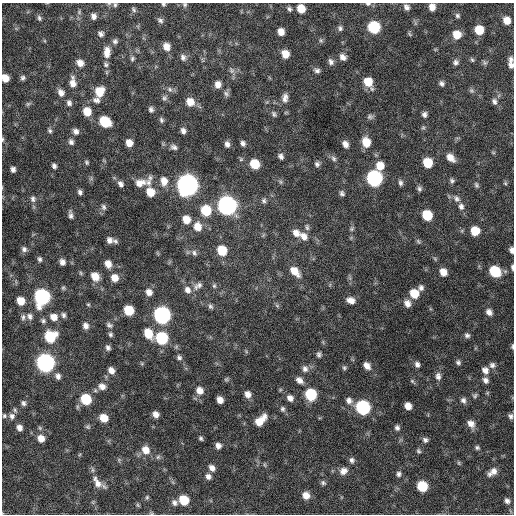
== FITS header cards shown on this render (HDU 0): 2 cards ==
NAXIS1  =                  512 / Axis length
NAXIS2  =                  512 / Axis length

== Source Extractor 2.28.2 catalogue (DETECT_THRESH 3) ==
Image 512 x 512 px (HDU 0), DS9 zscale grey, 1 PNG px = 1 image px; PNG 516 x 516 px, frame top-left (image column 1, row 512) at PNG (2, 3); no overlay
Background 364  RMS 21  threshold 61.6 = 3 sigma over >= 5 px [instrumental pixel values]
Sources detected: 233; all 233 listed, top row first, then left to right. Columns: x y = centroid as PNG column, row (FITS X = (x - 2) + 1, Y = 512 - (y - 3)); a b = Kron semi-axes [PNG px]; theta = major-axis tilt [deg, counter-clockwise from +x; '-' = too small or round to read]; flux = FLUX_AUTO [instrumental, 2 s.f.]
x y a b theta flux
109 4 6 4 -18 1.9e+03
163 4 5 4 - 2.0e+03
368 4 8 5 0 2.7e+03
115 5 6 5 - 2.2e+03
185 5 6 6 - 2.5e+03
406 7 7 5 -50 4.9e+03
432 7 6 6 - 1.0e+04
134 9 8 5 -60 2.7e+03
289 9 6 5 - 3.1e+03
301 9 7 6 - 2.1e+04
79 12 5 5 - 2.0e+03
94 16 6 6 - 5.6e+03
457 16 6 5 - 2.8e+03
39 18 8 5 -71 3.2e+03
160 20 8 7 - 3.9e+03
507 20 7 6 - 1.6e+04
374 27 8 7 - 9.6e+04
340 28 7 6 - 3.3e+03
479 30 7 7 - 2.9e+04
281 32 6 6 - 1.1e+04
101 34 6 6 - 4.2e+03
409 34 6 4 -69 1.8e+03
457 35 7 7 - 1.8e+04
321 40 6 5 - 2.5e+03
115 41 6 6 - 3.6e+03
166 46 8 7 - 1.2e+04
107 52 13 8 87 1.2e+04
285 54 7 6 - 1.5e+04
183 57 9 7 -68 5.2e+03
343 57 9 7 -43 6.9e+03
132 58 6 5 - 2.8e+03
511 59 8 6 83 4.4e+03
472 60 7 4 -62 2.1e+03
331 62 8 6 -67 5.0e+03
456 62 7 6 - 4.1e+03
80 63 8 6 -50 9.7e+03
485 63 7 6 - 2.6e+03
106 65 7 6 - 3.0e+03
511 65 8 6 -80 5.8e+03
317 70 8 5 -17 4.1e+03
232 71 8 6 -89 4.4e+03
5 78 7 6 - 1.4e+04
23 78 6 5 - 3.5e+03
73 82 13 7 -88 1.1e+04
368 82 10 7 -61 2.3e+04
441 83 6 6 - 3.9e+03
218 84 8 7 - 8.8e+03
170 89 7 6 - 3.8e+03
99 91 9 8 - 2.8e+04
471 91 7 5 -34 2.8e+03
61 93 9 7 -62 7.3e+03
226 94 9 7 -41 3.9e+03
164 98 8 7 - 3.5e+03
285 98 12 7 84 7.3e+03
96 100 10 7 -14 5.5e+03
494 101 8 6 -69 4.3e+03
190 102 9 8 - 1.5e+04
69 103 7 6 - 4.4e+03
28 104 7 5 44 2.5e+03
151 109 6 6 - 3.7e+03
87 111 8 7 - 2.1e+04
274 114 8 5 -57 3.1e+03
424 114 6 6 - 4.4e+03
370 117 8 6 -9 3.4e+03
161 120 7 5 -72 3.1e+03
105 122 9 7 -39 5.2e+04
50 131 6 5 - 2.9e+03
76 131 7 6 - 5.7e+03
183 131 6 5 - 5.1e+03
3 139 7 3 89 1.8e+03
71 142 7 6 - 4.3e+03
366 142 10 8 -76 2.1e+04
129 143 7 6 - 1.1e+04
243 143 6 5 - 4.4e+03
227 144 7 6 - 5.5e+03
345 144 7 6 - 7.7e+03
174 147 9 6 -21 4.6e+03
493 152 6 4 -19 1.6e+03
281 156 7 5 -52 4.2e+03
450 158 10 7 -44 1.2e+04
334 159 8 6 -47 3.9e+03
87 162 6 4 -56 2.2e+03
428 163 8 7 - 3.2e+04
254 164 8 7 - 3.2e+04
317 164 6 6 - 3.7e+03
54 166 7 5 -70 3.7e+03
380 166 9 8 - 1.8e+04
13 169 6 5 - 5.2e+03
374 178 9 8 - 3.1e+05
164 181 11 8 -85 1.3e+04
452 181 7 5 -23 2.9e+03
148 182 11 9 -74 9.5e+03
281 182 6 4 -89 2.3e+03
140 183 15 10 12 1.5e+04
400 183 8 5 -79 3.7e+03
505 183 5 4 - 1.8e+03
120 184 8 6 -46 5.1e+03
187 185 9 9 - 1.2e+06
476 185 7 5 -71 2.8e+03
419 189 7 6 - 3.4e+03
80 192 6 5 - 3.9e+03
150 192 8 7 - 2.2e+04
342 193 7 6 - 3.6e+03
33 199 9 7 -81 5.3e+03
456 199 11 8 -47 6.2e+03
264 201 7 6 - 3.2e+03
227 206 9 8 - 6.7e+05
461 206 9 7 -84 5.9e+03
103 207 8 6 -73 3.9e+03
206 210 9 8 - 4.7e+04
71 215 9 5 -81 4.6e+03
427 215 8 7 - 4.4e+04
186 219 9 8 - 1.6e+04
197 227 10 9 - 1.7e+04
307 227 9 5 -82 3.5e+03
352 229 7 5 47 2.4e+03
475 231 7 7 - 2.7e+04
296 233 10 9 - 1.1e+04
304 236 11 8 -48 1.0e+04
109 240 7 6 - 6.2e+03
115 241 7 5 -39 3.3e+03
418 241 9 4 -55 2.3e+03
24 249 8 8 - 5.0e+03
222 250 8 7 - 3.8e+04
511 250 6 4 -76 5.1e+03
194 253 9 7 -54 4.4e+03
40 259 7 5 -67 3.4e+03
62 262 6 6 - 6.7e+03
108 264 8 6 -65 1.1e+04
512 267 6 3 -84 2.9e+03
295 271 13 8 -47 1.9e+04
495 271 8 7 - 6.2e+04
443 272 7 6 - 1.3e+04
95 276 10 8 -55 1.6e+04
115 278 8 8 - 1.3e+04
198 286 13 8 35 7.2e+03
214 286 7 5 76 2.6e+03
63 288 6 5 - 2.1e+03
421 288 7 6 - 4.8e+03
187 290 10 8 -56 8.5e+03
149 292 8 7 - 8.7e+03
414 293 8 7 - 2.8e+04
42 297 9 8 - 3.2e+05
351 300 9 7 -20 9.4e+03
21 301 7 6 - 2.0e+04
407 303 9 7 -67 9.2e+03
88 304 5 4 - 1.6e+03
210 306 8 6 -55 3.4e+03
277 306 7 4 -2 2.3e+03
129 310 7 7 - 4.1e+04
489 312 8 6 -51 7.1e+03
63 315 7 6 - 3.9e+03
162 315 9 8 - 4.3e+05
30 316 9 7 -71 5.5e+03
23 317 9 5 83 3.6e+03
54 317 9 8 - 1.2e+04
43 321 7 6 - 3.5e+03
109 325 9 6 -24 4.1e+03
86 326 8 6 -76 6.8e+03
148 333 11 7 -61 2.6e+04
110 334 6 5 - 2.9e+03
467 335 7 6 - 3.8e+03
50 337 9 9 - 5.8e+04
162 338 8 8 - 9.8e+04
512 346 6 3 -88 2.2e+03
108 348 7 5 -60 4.0e+03
319 354 7 5 83 3.4e+03
179 357 8 6 -48 3.9e+03
458 362 7 6 - 3.4e+03
45 363 9 8 - 5.7e+05
417 364 8 6 -62 4.8e+03
492 365 8 7 - 4.7e+03
367 366 8 6 -50 9.2e+03
344 368 6 5 - 2.4e+03
305 369 9 8 - 6.2e+03
111 370 8 6 -53 9.2e+03
485 370 9 8 - 8.3e+03
58 376 9 7 -65 5.8e+03
438 376 10 7 -89 6.1e+03
226 379 6 5 - 2.2e+03
299 380 9 7 -38 8.1e+03
485 380 8 7 - 5.8e+03
412 381 8 5 -47 2.3e+03
102 386 10 9 - 9.4e+03
200 390 9 8 - 1.1e+04
248 394 8 7 - 8.4e+03
311 394 8 7 - 7.1e+04
475 396 7 5 41 2.8e+03
290 398 8 6 -42 7.0e+03
86 399 8 7 - 5.6e+04
220 400 6 5 - 9.7e+03
349 400 8 7 - 6.5e+03
463 400 8 6 -58 4.7e+03
23 403 7 6 - 3.9e+03
408 406 6 6 - 1.1e+04
363 407 8 8 - 2.0e+05
282 409 8 6 -68 3.7e+03
156 414 6 5 - 7.8e+03
4 416 6 5 - 2.6e+03
12 416 10 9 - 7.1e+03
510 416 7 6 - 4.0e+03
104 418 7 7 - 2.0e+04
260 420 15 7 45 2.1e+04
471 424 10 8 -50 9.8e+03
88 427 7 6 - 2.5e+03
19 428 7 6 - 7.0e+03
397 428 6 6 - 3.9e+03
41 438 8 7 - 1.2e+04
201 438 5 4 - 2.4e+03
425 440 7 6 - 4.1e+03
218 446 6 6 - 6.2e+03
477 448 6 5 - 2.8e+03
146 450 10 9 - 1.4e+04
418 451 6 6 - 2.5e+03
158 457 6 6 - 2.7e+03
352 460 7 6 - 4.2e+03
459 463 6 4 -89 1.7e+03
265 465 6 4 -71 1.8e+03
212 468 8 6 -50 6.9e+03
343 471 11 8 36 8.9e+03
492 472 12 6 38 9.5e+03
398 474 7 6 - 3.7e+03
208 476 7 6 - 5.4e+03
97 482 18 9 -59 1.3e+04
323 483 8 5 -29 3.0e+03
422 486 7 7 - 5.4e+04
306 495 7 7 - 1.2e+04
147 497 5 5 - 1.9e+03
184 500 7 7 - 3.5e+04
507 501 7 6 - 4.5e+03
174 503 8 7 - 5.0e+03
138 505 6 4 -70 1.8e+03
151 513 6 4 -17 1.6e+03
At the frame edge (FLAGS 8, measured only in part): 12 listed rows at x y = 109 4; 163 4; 368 4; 115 5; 185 5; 432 7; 5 78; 3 139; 511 250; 512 267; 512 346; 151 513